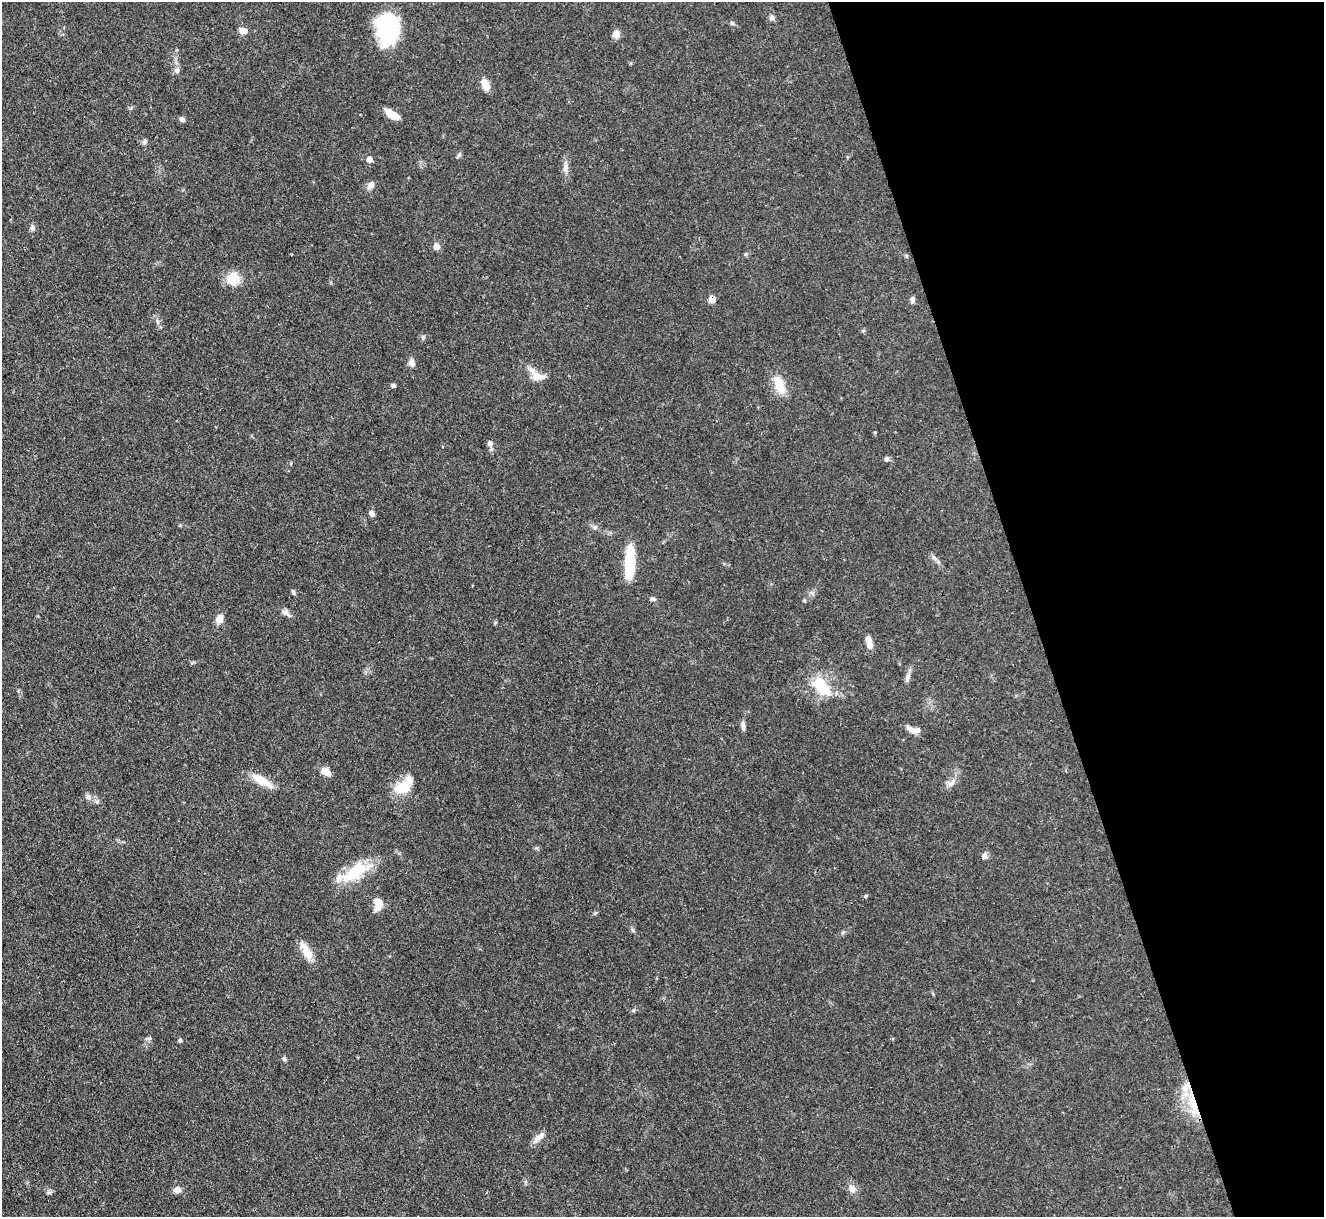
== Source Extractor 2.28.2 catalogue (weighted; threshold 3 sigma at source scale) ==
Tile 12 of 4 x 4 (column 4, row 3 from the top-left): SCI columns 3970-5291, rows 1488-2702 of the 5294 x 5277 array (HDU 1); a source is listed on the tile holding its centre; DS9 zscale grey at full resolution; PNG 1326 x 1219 px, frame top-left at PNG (2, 2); no overlay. Shown black and unused: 22% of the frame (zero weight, under 3 of 4 exposures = <1% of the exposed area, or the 3 px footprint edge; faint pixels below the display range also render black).
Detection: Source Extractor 2.28.2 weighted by HDU 2 'WHT'; one run over the whole footprint, this tile lists its part. Background 0.0874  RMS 0.0043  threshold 0.0193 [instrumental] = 3 sigma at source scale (4.5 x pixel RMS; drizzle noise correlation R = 1.50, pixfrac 1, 0.05/0.05 arcsec/px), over >= 5 px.
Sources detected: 58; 4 inside a brighter listed object's ellipse — not listed separately; the other 54 listed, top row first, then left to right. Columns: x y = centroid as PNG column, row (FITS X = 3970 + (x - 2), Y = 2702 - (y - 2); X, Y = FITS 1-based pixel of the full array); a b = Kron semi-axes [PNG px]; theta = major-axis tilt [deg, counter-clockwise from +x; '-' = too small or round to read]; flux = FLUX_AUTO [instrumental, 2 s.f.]
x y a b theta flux
772 18 7 6 - 1.1
387 29 29 21 -82 38
243 31 10 8 -6 2.5
616 34 9 8 - 2.3
177 71 7 7 - 1.4
485 85 11 7 -69 5.7
392 115 16 7 -30 5.4
182 119 7 5 -40 1.2
145 141 7 5 56 1.1
369 159 7 6 - 2.2
565 168 12 7 79 2.1
371 185 10 7 62 2
32 228 7 7 - 1.1
436 246 9 8 - 2
746 254 5 4 - 0.59
906 256 6 3 -71 0.5
232 279 14 12 58 8.5
712 299 6 5 - 4.8
912 300 8 5 84 1.3
412 363 10 7 -72 2.1
537 376 13 11 27 4
779 384 28 11 -67 7.6
393 386 5 4 - 1
875 432 4 3 - 0.36
490 443 7 7 - 1.4
887 459 6 6 - 0.99
372 513 8 6 -59 1.5
630 563 33 9 87 19
293 592 7 4 -72 0.74
652 599 7 5 -19 0.83
286 612 14 6 -41 1.8
219 619 9 7 75 3.5
868 640 8 6 -65 2.6
907 679 11 5 78 1.5
822 686 28 15 -52 14
743 726 11 5 -85 1.5
913 730 18 6 -15 2.8
326 771 11 7 -33 4.5
262 781 23 8 -31 9.1
952 782 14 5 45 2
403 786 26 13 42 11
88 797 7 6 - 1.2
984 856 8 7 - 1.3
356 871 42 16 31 17
865 896 3 3 - 1.3
378 904 17 9 87 4.7
307 953 19 12 -56 5.2
180 1040 6 4 74 0.64
284 1059 7 5 -69 0.74
1193 1104 35 11 -72 12
539 1137 19 7 43 2.9
852 1189 11 9 -59 2.6
177 1190 9 7 -9 2.3
49 1192 7 4 19 0.77
Overlapping masked pixels (flux is a lower limit): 2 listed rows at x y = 712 299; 1193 1104
Unlisted compact peaks at least as high as the median listed source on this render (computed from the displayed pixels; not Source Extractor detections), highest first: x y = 633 930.